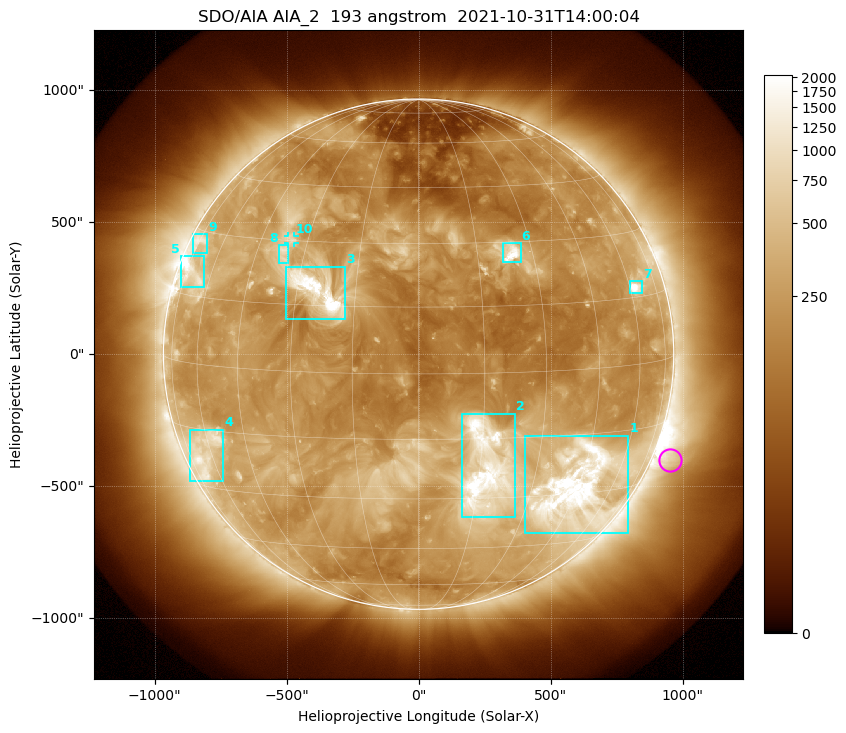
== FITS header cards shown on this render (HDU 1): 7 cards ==
TELESCOP= 'SDO/AIA '           / For AIA: SDO/AIA
INSTRUME= 'AIA_2   '           / For AIA: AIA_ATA1, AIA_ATA2, AIA_ATA3 or AIA_AT
WAVELNTH=                  193 / [angstrom] Wavelength
WAVEUNIT= 'angstrom'           / Wavelength unit: angstrom
DATE-OBS= '2021-10-31T14:00:04.843' / [ISO] Date when observation started; ISO 8
CTYPE1  = 'HPLN-TAN'           / CTYPE1: HPLN
CTYPE2  = 'HPLT-TAN'           / CTYPE2: HPLT

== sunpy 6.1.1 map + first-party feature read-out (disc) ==
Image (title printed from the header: SDO/AIA AIA_2  193 angstrom  2021-10-31T14:00:04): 1024 x 1024 px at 2.4 arcsec/px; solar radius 967 arcsec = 403 px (full disc in frame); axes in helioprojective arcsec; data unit not stated in the header (colour bar unlabelled)
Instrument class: DISC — disc imager (sunpy class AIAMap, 193 A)
Bright regions (active regions / flare kernels): reference = the median radial profile (limb darkening/brightening removed); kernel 9 px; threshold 5 sigma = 516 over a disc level ~221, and >= 1.15x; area >= 12 px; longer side >= 10 px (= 24 arcsec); searched inside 0.97 R_sun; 10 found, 10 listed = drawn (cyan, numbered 1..; 1 of them under ~33 arcsec drawn as corner ticks so the feature stays visible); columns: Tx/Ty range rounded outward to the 5 arcsec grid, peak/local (2 s.f.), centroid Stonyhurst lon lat
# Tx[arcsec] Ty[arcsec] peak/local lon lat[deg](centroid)
1 400..795 -680..-310 13 +44 -28
2 160..370 -620..-225 12 +17 -23
3 -505..-275 135..330 15 -25 +18
4 -870..-740 -485..-285 5.3 -63 -21
5 -900..-810 255..375 8.2 -70 +20
6 320..390 345..420 8.4 +24 +27
7 800..850 230..275 11 +63 +17
8 -530..-495 345..415 4.5 -36 +27
9 -855..-800 385..455 4.1 -73 +28
10 -495..-470 420..450 3.7 -35 +30
Off-limb structures (1.02-1.3 R_sun): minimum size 162 px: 6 found; the strongest spans PA ~215..270 deg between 1.02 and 1.3 R_sun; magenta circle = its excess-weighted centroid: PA ~245 deg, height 1.07 R_sun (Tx ~955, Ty ~-400 arcsec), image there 2.2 x the reference